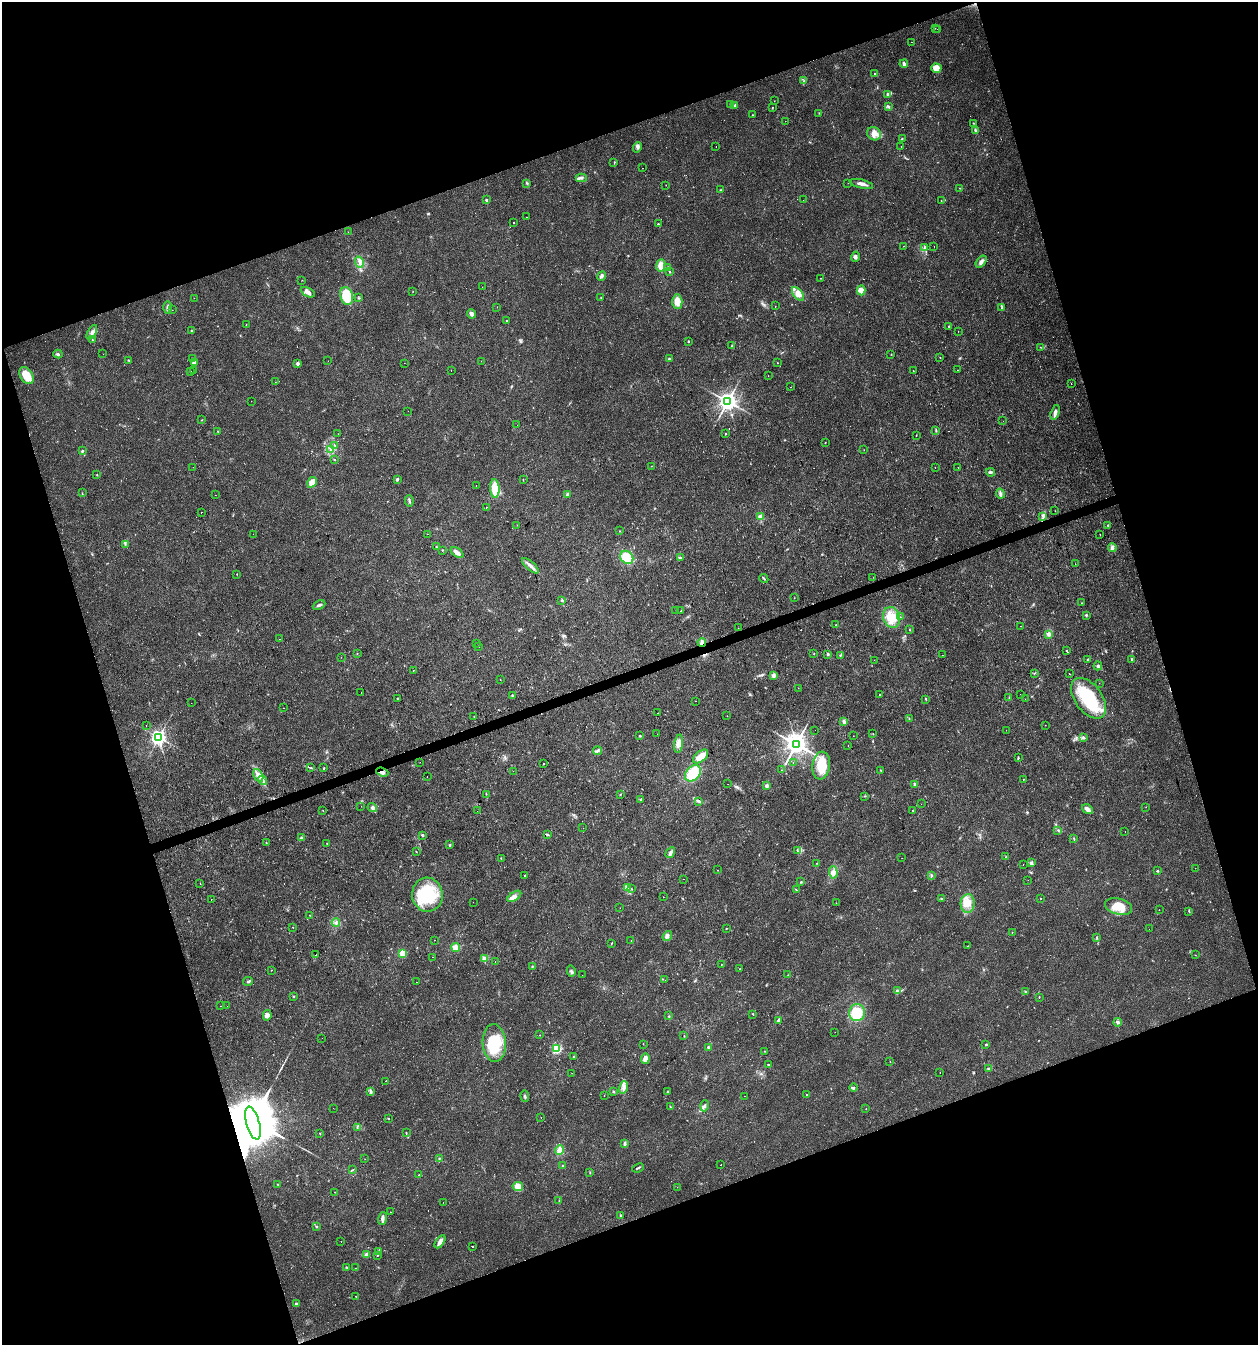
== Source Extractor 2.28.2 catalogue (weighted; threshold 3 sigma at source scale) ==
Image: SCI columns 60-5081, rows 1-5371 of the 5194 x 5371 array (HDU 1 of 3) = the unmasked area's bounding box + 8 px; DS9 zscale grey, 4 x 4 block average (1 PNG px = mean of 4 x 4 image px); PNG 1260 x 1347 px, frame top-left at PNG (2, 2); each listed source drawn as its Kron ellipse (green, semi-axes under 4 px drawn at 4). Shown black and unused: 38% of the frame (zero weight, under 2 of 3 exposures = <1% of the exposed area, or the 3 px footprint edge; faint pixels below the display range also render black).
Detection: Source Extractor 2.28.2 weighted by HDU 2 'WHT'. Background 0.0241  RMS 0.0031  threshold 0.0139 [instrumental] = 3 sigma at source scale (4.5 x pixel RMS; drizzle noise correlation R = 1.50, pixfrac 1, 0.0396/0.0396 arcsec/px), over >= 5 px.
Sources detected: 505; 1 too faint to see at this stretch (4 x 4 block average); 1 inside a brighter object's white glare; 73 cosmic-ray / hot-pixel residue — neither listed nor drawn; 5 coinciding with a brighter row at this scale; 15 inside a brighter listed object's ellipse — not listed separately; the other 410 listed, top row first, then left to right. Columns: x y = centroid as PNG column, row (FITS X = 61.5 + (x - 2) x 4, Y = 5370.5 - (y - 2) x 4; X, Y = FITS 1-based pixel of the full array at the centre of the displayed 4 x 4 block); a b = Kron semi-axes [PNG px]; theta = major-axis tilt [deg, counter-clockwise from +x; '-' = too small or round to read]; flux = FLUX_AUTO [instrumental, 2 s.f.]
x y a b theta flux
935 28 2 2 - 0.55
938 29 2 2 - 0.91
911 42 2 2 - 0.53
904 64 4 3 - 5.4
936 68 5 4 - 17
875 74 2 2 - 1.7
804 81 2 2 - 1.4
887 94 3 2 - 2.9
774 101 2 2 - 0.33
731 104 3 2 - 2
735 105 4 2 - 2.8
888 107 3 2 - 2
772 108 2 2 - 0.98
819 113 2 2 - 0.44
752 115 2 2 - 0.71
785 121 2 2 - 0.59
973 123 2 2 - 0.85
975 130 4 2 - 3.1
874 134 7 6 - 19
902 138 3 2 - 1.7
637 147 5 3 - 4.6
716 147 2 2 - 0.44
901 147 2 2 - 5.1
614 163 2 2 - 0.56
642 168 2 2 - 0.75
581 178 5 3 - 4.5
527 183 3 2 - 1.5
848 183 2 2 - 0.37
861 184 12 3 -14 9.3
666 185 2 2 - 0.51
960 188 2 2 - 2.7
720 190 2 2 - 0.73
486 200 2 2 - 6.6
803 200 2 2 - 0.27
941 201 2 2 - 0.75
526 217 2 2 - 1.1
514 222 2 2 - 0.78
658 224 2 2 - 3.3
348 232 2 2 - 0.32
903 246 2 2 - 0.36
934 247 2 2 - 1.2
924 248 2 2 - 1.4
855 257 5 4 - 4.8
359 262 6 2 -74 4.7
981 262 7 4 53 7.8
661 265 6 4 82 15
668 268 2 2 - 0.9
669 272 2 2 - 1.3
602 276 5 3 - 3.3
821 278 2 2 - 0.49
302 280 2 2 - 0.5
482 287 2 2 - 0.75
861 290 5 4 - 18
308 292 8 4 -29 9.7
413 292 2 2 - 0.52
798 294 8 4 -51 15
347 296 9 6 -73 52
601 297 2 2 - 1.1
194 298 2 2 - 0.42
359 298 2 2 - 1.3
677 302 7 5 -86 18
775 306 2 2 - 0.47
168 307 6 3 -89 4
497 307 2 2 - 0.52
1002 307 2 2 - 1.2
172 310 2 2 - 1.8
472 314 5 3 - 6.4
507 320 2 2 - 0.84
246 325 3 2 - 0.8
949 326 2 2 - 3.1
191 331 2 2 - 0.86
958 331 2 2 - 0.32
92 332 8 4 61 7.7
92 340 3 2 - 1.2
689 341 2 2 - 0.93
732 346 2 2 - 1.2
1040 347 2 2 - 0.65
58 354 4 2 - 2.4
103 354 2 2 - 1.1
891 354 2 2 - 0.8
940 357 2 2 - 0.51
193 358 2 2 - 1.1
669 359 2 2 - 2.7
128 360 3 2 - 1.2
328 361 2 2 - 0.5
481 361 2 2 - 0.36
195 362 4 2 - 2.6
404 363 2 2 - 0.3
777 363 2 2 - 0.87
297 364 3 2 - 3.5
193 370 2 2 - 1.2
957 370 2 2 - 0.96
191 371 2 2 - 1.1
451 371 2 2 - 1.1
913 371 2 2 - 0.47
27 376 9 6 -57 34
768 376 2 2 - 0.31
275 382 2 2 - 0.37
1071 384 2 2 - 1.9
791 387 2 2 - 0.43
251 401 2 2 - 0.32
727 401 3 3 - 1300
408 411 2 2 - 1.4
1055 412 8 3 74 7.5
201 420 2 2 - 0.8
1003 421 2 2 - 1.5
517 425 2 2 - 0.79
936 430 3 2 - 1.8
218 431 3 2 - 0.96
338 434 2 2 - 0.84
726 434 2 2 - 1.2
916 435 2 2 - 0.55
825 443 2 2 - 0.67
334 445 2 2 - 0.72
331 449 3 2 - 2.2
864 450 2 2 - 0.42
82 451 3 2 - 2
334 459 2 2 - 1.3
651 466 2 2 - 0.52
193 467 2 2 - 0.28
935 468 2 2 - 2.2
958 468 2 2 - 2.6
990 472 4 3 - 2.8
97 474 2 2 - 0.87
397 479 3 2 - 3.2
523 480 2 2 - 0.59
312 482 6 4 58 19
476 485 2 2 - 0.96
495 489 9 4 -86 35
82 493 2 2 - 0.93
1000 493 5 3 - 3.9
567 494 4 3 - 2.6
215 495 2 2 - 0.75
409 501 6 2 -81 3.1
486 507 2 2 - 14
1055 511 2 2 - 0.45
201 512 2 2 - 7.8
1043 516 3 2 - 2.3
761 517 2 2 - 71
517 525 2 2 - 0.87
1108 525 3 2 - 1.7
619 531 2 2 - 0.57
253 534 2 2 - 0.82
428 534 2 2 - 0.88
1100 534 2 2 - 0.7
125 544 2 2 - 0.61
436 547 3 2 - 1
1112 547 4 3 - 6.5
442 550 2 2 - 1.1
457 552 7 3 -37 13
627 557 7 6 - 42
680 558 4 2 - 2.1
1075 564 2 2 - 0.46
530 566 10 3 -41 8
237 574 2 2 - 0.55
873 577 2 2 - 0.48
764 579 5 2 - 1.4
794 598 2 2 - 0.5
562 600 3 2 - 2.1
1082 603 2 2 - 14
319 605 6 3 25 3.8
676 610 2 2 - 0.35
681 611 2 2 - 1.4
1086 615 3 2 - 1.9
891 617 10 8 -71 29
900 617 2 2 - 2.1
836 625 2 2 - 1.2
1021 626 2 2 - 5.8
738 628 2 2 - 1.1
910 630 2 2 - 0.63
1049 634 4 3 - 5.9
280 639 2 2 - 0.48
702 642 4 2 - 3.5
477 643 2 2 - 0.31
479 646 2 2 - 0.69
1066 651 3 2 - 1.2
357 653 2 2 - 0.71
814 654 2 2 - 0.65
828 654 3 3 - 2.3
942 655 2 2 - 1.1
840 656 3 2 - 1.4
341 657 2 2 - 0.28
1088 659 2 2 - 1.4
1132 659 3 3 - 3.1
874 660 2 2 - 2.2
1098 666 4 4 - 3.7
413 670 2 2 - 1.2
1034 673 2 2 - 0.93
1069 674 2 2 - 1.5
774 675 2 2 - 28
500 680 2 2 - 0.99
1099 683 2 2 - 0.52
798 688 2 2 - 0.52
361 693 2 2 - 1.5
879 694 2 2 - 7.6
1020 694 2 2 - 0.36
512 695 2 2 - 2.8
397 698 2 2 - 0.79
1009 698 2 2 - 0.84
1089 698 23 13 -54 130
926 699 2 2 - 1.4
1025 699 2 2 - 0.23
695 701 2 2 - 2
191 703 2 2 - 2.7
283 708 2 2 - 0.5
658 713 2 2 - 3
474 716 2 2 - 1.5
727 716 2 2 - 0.41
909 719 3 2 - 1
844 722 4 2 - 5.3
146 725 2 2 - 1.5
1045 725 2 2 - 1.3
815 730 2 2 - 0.78
1006 730 2 2 - 1.3
657 734 2 2 - 0.23
873 734 2 2 - 0.77
640 736 3 2 - 1.5
853 736 2 2 - 0.35
158 737 3 3 - 720
1084 738 3 2 - 1.9
679 744 9 4 82 10
796 744 4 3 - 2000
848 746 2 2 - 3.4
598 751 4 3 - 3.8
701 756 9 5 40 21
1018 758 2 2 - 1.1
420 762 2 2 - 0.42
793 762 2 2 - 0.44
544 764 2 2 - 2.8
821 766 14 9 83 43
311 768 2 2 - 0.71
324 768 2 2 - 1.7
782 770 2 2 - 2.1
881 770 2 2 - 0.86
513 771 2 2 - 0.52
382 772 6 3 -20 5.2
693 773 9 6 46 51
258 775 7 4 -64 9.1
427 777 2 2 - 0.37
1023 779 2 2 - 0.47
263 780 5 2 - 3.4
728 784 2 2 - 7.8
915 784 2 2 - 18
767 785 2 2 - 5.1
486 794 2 2 - 45
621 794 2 2 - 0.65
864 796 2 2 - 0.92
641 799 2 2 - 4.8
699 801 2 2 - 1
921 804 2 2 - 0.38
361 806 2 2 - 0.26
1146 807 2 2 - 0.29
372 808 5 3 - 8
1087 809 6 4 -34 7.6
323 810 2 2 - 0.57
913 810 2 2 - 1.1
477 811 2 2 - 0.8
583 828 2 2 - 2.9
1058 830 3 2 - 1.8
1125 831 2 2 - 1.8
548 834 2 2 - 0.7
422 835 2 2 - 4.4
301 838 3 3 - 3
1074 839 4 2 - 1.6
266 843 2 2 - 0.62
327 843 2 2 - 1.1
450 845 3 2 - 1.7
797 850 3 2 - 1.4
416 851 2 2 - 0.79
670 853 6 3 60 5.6
1006 857 2 2 - 0.62
501 858 2 2 - 0.76
902 858 2 2 - 2.8
816 863 2 2 - 0.37
1031 863 2 2 - 19
1023 864 2 2 - 0.5
1195 868 2 2 - 0.24
717 870 2 2 - 2.1
1157 871 3 2 - 1.7
833 872 6 3 -88 7
525 876 2 2 - 4.9
931 876 4 2 - 1.9
683 879 2 2 - 1.7
1028 880 2 2 - 0.93
801 882 2 2 - 1.3
200 883 2 2 - 0.54
627 888 4 2 - 1.7
632 889 2 2 - 0.82
796 890 2 2 - 0.88
427 895 17 15 -83 100
514 896 8 4 35 7.9
663 897 2 2 - 0.48
1041 898 2 2 - 1.8
211 899 2 2 - 0.49
942 899 2 2 - 0.77
473 902 2 2 - 1.4
836 903 2 2 - 2.2
968 903 9 7 86 20
1119 907 14 8 -14 35
620 908 2 2 - 0.79
1159 910 2 2 - 0.36
1189 911 3 2 - 1.4
310 915 2 2 - 0.7
336 923 4 2 - 3.2
292 927 2 2 - 2.4
726 928 2 2 - 0.98
1149 929 2 2 - 0.57
1012 932 2 2 - 0.76
667 936 5 3 - 4.6
1097 937 2 2 - 1.1
434 940 2 2 - 1.8
631 940 2 2 - 12
611 943 2 2 - 1.1
968 946 2 2 - 0.87
456 948 4 4 - 17
402 953 3 3 - 19
316 955 2 2 - 18
1195 955 2 2 - 0.46
433 957 2 2 - 0.92
484 958 4 3 - 4.1
495 962 2 2 - 17
721 964 2 2 - 0.51
532 966 3 2 - 1.1
739 969 2 2 - 0.61
272 970 2 2 - 1.1
571 971 6 2 -77 2.8
582 975 2 2 - 0.27
788 975 2 2 - 0.65
665 980 2 2 - 0.26
248 981 5 2 - 2.9
416 982 2 2 - 1.1
897 991 2 2 - 14
1025 991 2 2 - 1.1
294 996 2 2 - 1
1039 997 2 2 - 0.87
221 1006 2 2 - 0.92
227 1006 2 2 - 0.59
857 1013 8 7 - 62
753 1014 2 2 - 1.1
267 1015 5 4 - 9.6
669 1016 2 2 - 3.1
778 1020 3 2 - 3.1
1117 1022 4 3 - 3.8
835 1032 2 2 - 0.42
540 1035 2 2 - 3.2
684 1036 2 2 - 1
322 1038 2 2 - 1.7
494 1043 19 11 -86 75
643 1044 2 2 - 1.7
986 1045 2 2 - 5.4
708 1047 3 3 - 2.2
556 1049 2 2 - 210
764 1051 2 2 - 0.97
574 1057 2 2 - 9.6
645 1059 5 4 - 9.9
890 1062 2 2 - 0.43
768 1065 2 2 - 4
989 1069 4 2 - 5
940 1072 2 2 - 1.6
572 1073 2 2 - 4.3
386 1081 2 2 - 9.6
624 1087 6 4 72 7.4
853 1087 4 3 - 2.6
371 1091 3 2 - 1.9
668 1091 2 2 - 1.4
614 1092 3 2 - 1.3
806 1094 2 2 - 1.2
525 1096 6 2 -86 2.6
604 1096 2 2 - 0.49
744 1096 2 2 - 6.9
705 1106 6 2 71 3.8
670 1107 3 2 - 1.6
333 1108 2 2 - 0.5
866 1109 2 2 - 0.75
388 1118 2 2 - 0.87
541 1118 2 2 - 0.53
253 1123 17 6 -75 26000
357 1127 3 2 - 1.1
406 1133 3 2 - 1
320 1134 2 2 - 0.88
625 1144 4 2 - 4.7
559 1150 5 3 - 12
365 1159 2 2 - 0.36
439 1159 2 2 - 1.1
562 1165 2 2 - 1
720 1165 2 2 - 0.76
638 1168 6 2 24 2.3
353 1170 2 2 - 1.4
590 1172 3 2 - 0.85
419 1175 2 2 - 10
278 1184 3 2 - 0.88
518 1187 5 4 - 14
677 1187 2 2 - 0.29
335 1192 2 2 - 0.47
559 1201 2 2 - 0.48
443 1202 2 2 - 7.1
390 1212 2 2 - 0.97
621 1215 3 2 - 1.5
383 1218 6 3 73 5.4
317 1227 2 2 - 1.5
341 1242 2 2 - 0.52
440 1242 7 4 58 7.2
472 1246 2 2 - 14
378 1252 3 2 - 2.1
367 1254 4 3 - 3.4
377 1256 2 2 - 0.56
347 1267 3 2 - 1.4
356 1268 2 2 - 0.41
356 1296 2 2 - 3.1
296 1303 3 2 - 3
Overlapping masked pixels (flux is a lower limit): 3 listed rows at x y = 702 642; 382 772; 253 1123
Diffuse or blended objects may show on this block-average render without a row.